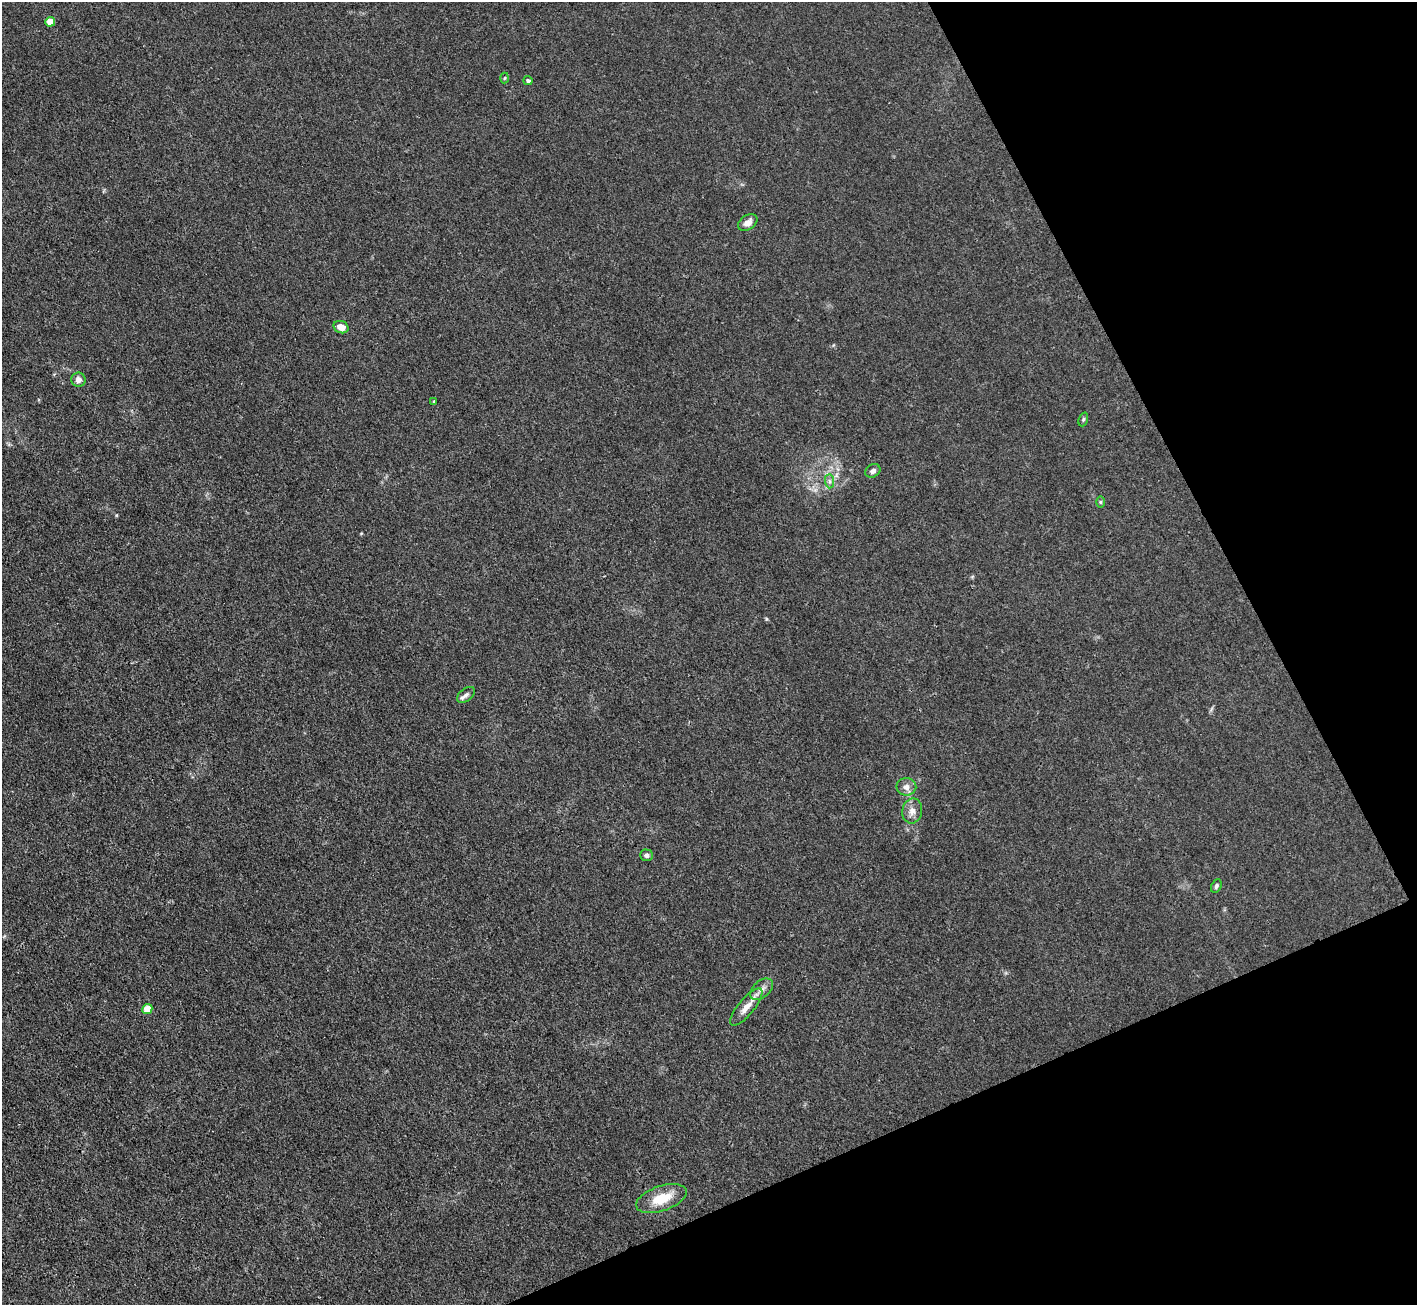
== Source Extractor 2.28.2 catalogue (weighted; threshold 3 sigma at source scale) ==
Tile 12 of 4 x 4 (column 4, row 3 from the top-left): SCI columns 4247-5661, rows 1457-2759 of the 5662 x 5652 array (HDU 1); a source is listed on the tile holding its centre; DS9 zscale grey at full resolution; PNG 1419 x 1307 px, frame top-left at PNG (2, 2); each listed source drawn as its Kron ellipse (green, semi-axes under 4 px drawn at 4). Shown black and unused: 22% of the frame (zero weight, under 3 of 4 exposures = <1% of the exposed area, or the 3 px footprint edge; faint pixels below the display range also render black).
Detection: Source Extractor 2.28.2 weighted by HDU 2 'WHT'; one run over the whole footprint, this tile lists its part. Background 0.0243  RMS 0.0047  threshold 0.0209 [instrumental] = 3 sigma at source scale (4.5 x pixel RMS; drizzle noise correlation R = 1.50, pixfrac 1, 0.05/0.05 arcsec/px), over >= 5 px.
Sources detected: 20; all 20 listed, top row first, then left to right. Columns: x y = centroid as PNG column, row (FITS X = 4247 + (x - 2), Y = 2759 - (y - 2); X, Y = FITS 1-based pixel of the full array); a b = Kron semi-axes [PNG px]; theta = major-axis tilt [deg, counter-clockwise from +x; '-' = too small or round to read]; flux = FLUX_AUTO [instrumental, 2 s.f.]
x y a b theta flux
50 22 5 5 - 7.7
505 78 5 3 - 0.45
528 81 4 4 - 1.1
748 222 10 7 34 2.8
341 327 8 6 -22 3.7
78 380 7 7 - 2.4
434 402 4 3 - 0.45
1083 419 7 4 70 0.69
873 471 8 6 32 1.8
829 481 7 4 -89 1.1
1100 502 6 4 -90 0.56
466 695 10 6 39 1.6
906 787 10 8 -2 2.7
912 811 12 10 80 3.2
647 855 6 6 - 1.3
1216 886 7 5 63 0.93
761 989 13 8 41 3.1
746 1007 23 8 50 5.1
147 1009 5 5 - 8.4
661 1198 26 12 19 11